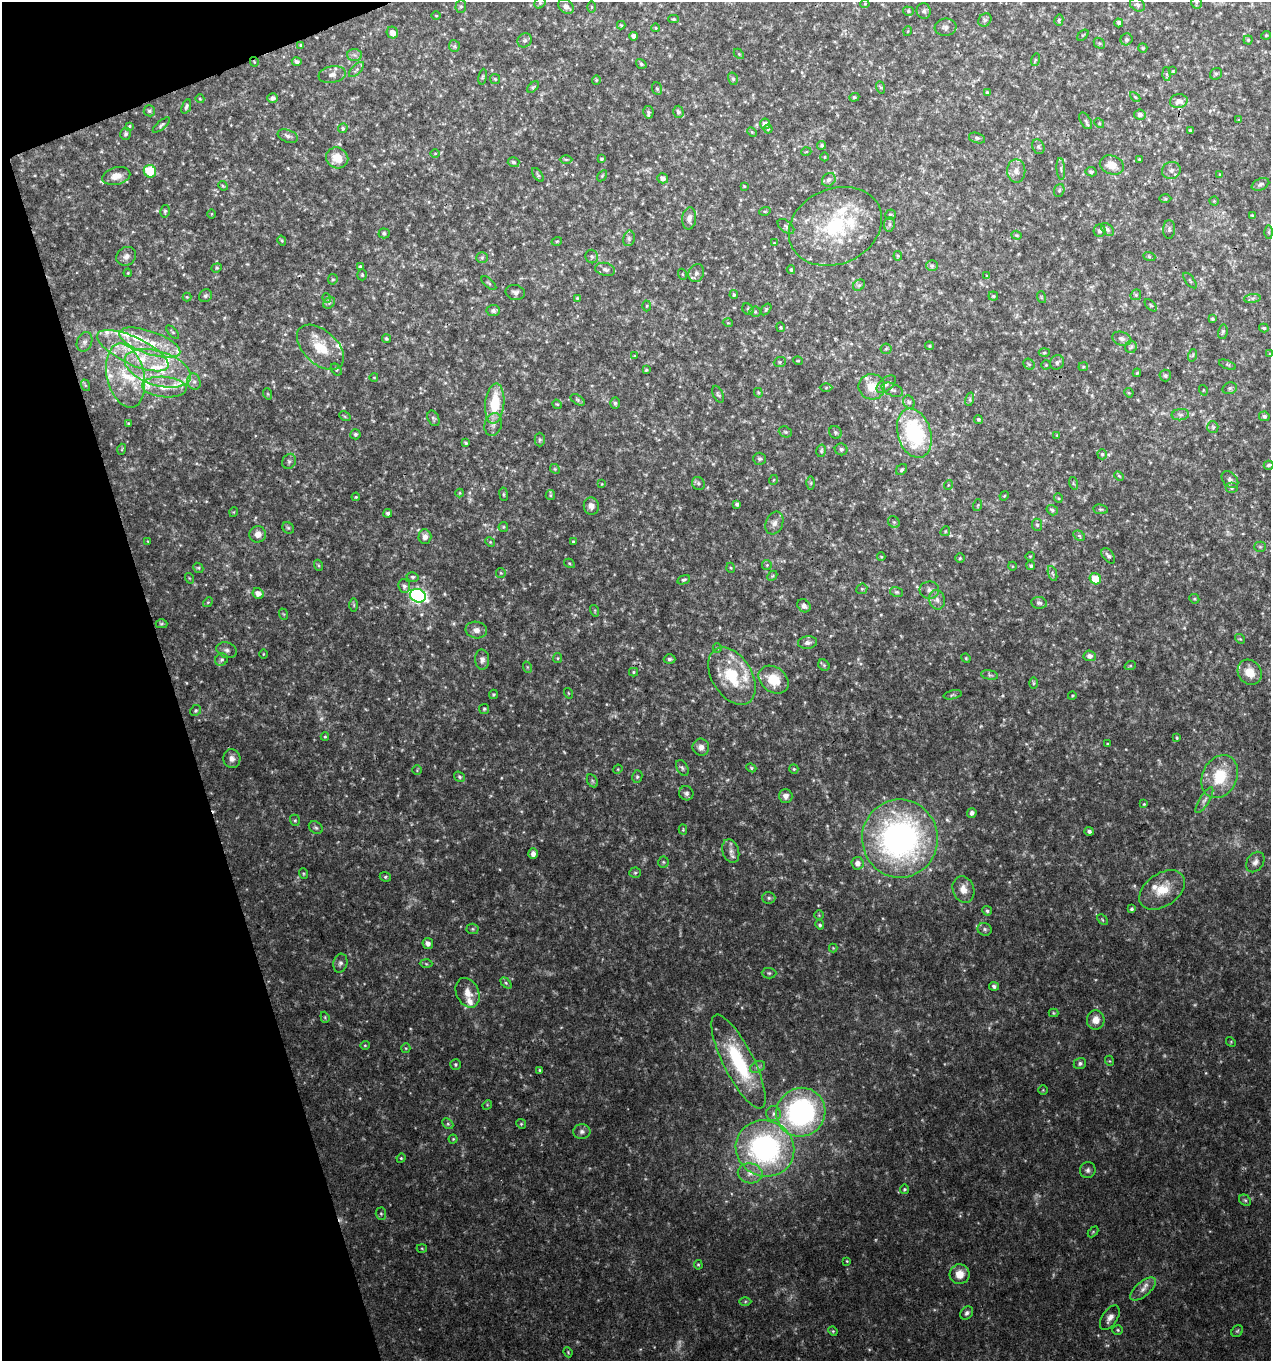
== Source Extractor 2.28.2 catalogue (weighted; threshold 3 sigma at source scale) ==
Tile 5 of 4 x 4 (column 1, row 2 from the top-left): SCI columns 127-1395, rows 2722-4080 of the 5274 x 5444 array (HDU 1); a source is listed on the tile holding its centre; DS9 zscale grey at full resolution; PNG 1273 x 1363 px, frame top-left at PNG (2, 2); each listed source drawn as its Kron ellipse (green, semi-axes under 4 px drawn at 4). Shown black and unused: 15% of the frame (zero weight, under 3 of 4 exposures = <1% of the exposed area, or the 3 px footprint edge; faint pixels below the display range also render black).
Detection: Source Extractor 2.28.2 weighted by HDU 2 'WHT'; one run over the whole footprint, this tile lists its part. Background 0.0305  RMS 0.0038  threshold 0.0171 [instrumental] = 3 sigma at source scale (4.5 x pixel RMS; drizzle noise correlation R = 1.50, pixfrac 1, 0.0396/0.0396 arcsec/px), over >= 5 px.
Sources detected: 453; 12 too faint to see at this stretch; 1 cosmic-ray / hot-pixel residue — neither listed nor drawn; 25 inside a brighter listed object's ellipse — not listed separately; the other 415 listed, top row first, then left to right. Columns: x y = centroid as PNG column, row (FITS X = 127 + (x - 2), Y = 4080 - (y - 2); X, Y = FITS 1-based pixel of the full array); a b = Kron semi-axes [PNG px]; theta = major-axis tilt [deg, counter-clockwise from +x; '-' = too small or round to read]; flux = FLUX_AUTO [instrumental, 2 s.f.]
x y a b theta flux
540 3 6 5 - 0.54
1196 3 6 5 - 0.69
865 4 4 4 - 0.36
1137 5 8 6 -34 1.2
461 6 6 5 - 0.78
566 7 8 6 -36 2
591 7 6 4 -89 0.48
908 11 5 4 - 0.61
924 11 8 7 - 1.2
436 16 5 3 - 0.31
674 19 5 4 - 0.63
985 20 7 6 - 0.84
1059 20 6 4 77 0.57
1119 23 4 4 - 0.98
621 25 4 4 - 0.43
946 27 11 8 6 1.7
656 28 4 3 - 0.34
908 31 5 3 - 0.32
392 33 6 5 - 2.5
1083 35 7 3 44 0.42
1266 35 5 4 - 0.41
634 36 4 4 - 1.5
1126 39 6 5 - 0.98
525 40 7 6 - 0.93
1248 40 4 4 - 0.46
1099 43 6 4 -43 0.64
301 45 3 3 - 0.47
454 46 6 5 - 0.68
1143 48 5 4 - 0.44
739 54 6 4 -45 0.48
354 55 7 6 - 1.3
1035 60 6 4 72 0.47
254 62 5 3 - 0.34
297 62 5 4 - 1.1
641 64 5 4 - 0.59
357 69 9 4 45 1
1173 71 4 4 - 0.33
332 74 13 8 10 2.3
1166 74 6 4 -88 0.61
1216 74 6 5 - 0.71
483 77 8 4 81 0.59
495 79 5 5 - 0.5
733 79 6 5 - 0.69
596 80 5 4 - 0.42
533 87 7 4 45 0.62
880 87 6 4 -70 0.51
657 89 6 5 - 0.61
987 92 4 4 - 0.43
854 97 5 4 - 0.5
1135 97 6 3 -45 0.42
273 98 5 4 - 1.3
200 99 4 4 - 0.42
1179 101 9 7 10 2.6
186 106 8 4 70 0.84
149 111 6 5 - 0.77
648 112 6 5 - 0.7
678 112 6 5 - 1.1
1140 115 5 5 - 1.5
1239 120 4 3 - 0.31
1086 121 9 5 -59 0.92
1099 123 5 4 - 0.46
765 124 5 5 - 1.7
161 125 11 4 41 0.87
129 126 4 3 - 0.36
343 128 5 4 - 0.63
768 129 4 4 - 0.46
1190 130 3 3 - 0.43
752 132 5 4 - 0.43
126 134 6 5 - 0.88
288 136 10 6 -21 1.4
977 138 8 5 -15 0.97
822 145 4 4 - 0.65
1038 147 7 6 - 0.84
806 152 5 3 - 0.29
435 153 5 3 - 0.31
824 157 4 3 - 0.32
337 158 11 10 - 6.6
566 159 6 4 -1 0.49
601 159 3 3 - 0.52
1140 159 3 3 - 0.46
514 162 6 5 - 0.81
1112 165 12 9 -22 4.6
1061 169 11 3 -85 0.84
1171 170 9 8 - 1.7
150 171 6 6 - 12
1016 171 11 9 -90 2.4
1091 172 5 4 - 0.81
1220 174 4 3 - 0.39
538 175 8 4 -54 0.6
116 176 14 8 13 3.3
602 176 6 4 57 0.42
663 178 5 5 - 1.6
829 180 7 6 - 1.3
1260 184 9 5 25 1
223 186 5 4 - 0.43
744 186 4 3 - 0.35
1059 190 7 5 69 0.61
1165 199 6 4 0 0.42
1214 201 4 4 - 0.41
165 211 6 5 - 0.68
765 211 6 3 17 0.4
211 214 4 3 - 0.29
890 215 5 5 - 0.67
1252 216 3 3 - 0.5
689 218 11 7 83 1.9
889 224 7 5 83 0.95
786 226 10 5 -40 0.91
835 226 48 37 24 35
1107 229 8 5 -44 0.96
1169 229 9 6 90 0.95
1100 231 6 6 - 1.2
1269 232 6 4 -89 0.49
384 233 5 5 - 0.82
1017 235 5 4 - 0.47
629 238 8 5 78 0.95
282 241 5 3 - 0.43
557 241 5 3 - 0.38
774 243 3 3 - 0.3
126 256 10 9 - 1.8
898 256 5 4 - 0.41
1149 256 6 4 -20 0.43
592 257 7 6 - 0.86
482 258 6 5 - 0.67
932 266 6 5 - 0.73
360 267 4 3 - 0.78
217 268 5 4 - 0.54
605 269 10 6 -14 1.5
791 270 4 3 - 0.55
128 273 4 3 - 0.34
696 273 9 7 63 1.5
682 274 5 3 - 0.35
362 275 5 4 - 0.53
987 276 4 3 - 0.37
333 279 5 5 - 0.53
1190 280 9 3 -50 0.49
489 283 9 3 -41 0.59
859 285 6 5 - 0.75
515 292 10 7 -12 1.4
734 295 4 4 - 0.54
1136 295 6 5 - 0.53
205 296 7 6 - 0.86
993 296 4 4 - 0.52
187 297 4 4 - 0.4
1041 297 6 3 -71 0.36
327 298 5 3 - 0.4
577 298 3 3 - 0.4
1252 298 8 4 8 0.99
329 303 6 5 - 0.75
1151 305 8 3 -45 0.42
647 306 5 3 - 0.39
748 309 6 5 - 0.67
766 309 7 4 54 0.53
493 311 7 5 4 1.1
755 312 5 5 - 0.59
1212 319 4 4 - 0.52
728 323 5 3 - 0.35
781 327 5 3 - 0.44
1264 328 5 3 - 0.62
173 332 8 4 -45 0.56
1223 332 7 4 79 0.63
386 338 5 4 - 0.62
1122 339 10 6 -19 1.3
84 342 10 7 69 1.3
150 343 32 11 -19 12
929 346 4 3 - 0.48
320 347 28 17 -42 11
1131 347 6 5 - 0.75
886 349 6 5 - 0.62
133 351 39 13 -25 17
1044 352 5 3 - 0.47
1270 354 4 3 - 0.33
1193 355 6 4 71 0.52
634 356 4 2 - 0.28
798 361 5 3 - 0.33
780 362 6 5 - 0.58
1057 362 7 6 - 0.95
1029 364 6 5 - 0.63
1046 365 4 4 - 0.38
1227 365 9 3 -21 0.47
1083 367 4 4 - 0.42
158 368 34 17 -17 18
336 370 6 4 -52 0.63
646 370 3 3 - 0.49
1137 373 4 3 - 0.42
126 376 32 18 -77 15
1165 376 6 5 - 0.85
374 377 4 2 - 0.25
194 382 8 6 -75 1.4
886 384 11 6 42 1.6
85 385 6 3 -71 0.42
164 387 22 10 -5 6.1
872 387 13 12 - 5.9
826 388 6 4 1 0.46
1230 388 7 5 15 0.79
892 390 11 6 -22 1.3
1203 390 5 3 - 0.33
758 393 5 4 - 0.41
1129 393 5 4 - 0.37
268 394 6 3 -71 0.39
718 394 9 5 -64 0.73
970 399 7 4 73 0.67
578 400 8 4 -32 0.7
909 402 7 5 -62 0.82
615 403 5 4 - 0.71
495 404 20 9 84 14
557 404 5 4 - 0.43
1180 415 9 5 6 1.2
345 416 6 4 -30 0.51
1264 416 5 5 - 0.91
433 418 8 5 -64 0.77
978 419 4 4 - 0.56
128 423 3 3 - 0.37
493 424 11 8 75 2.1
1213 427 6 5 - 0.74
785 432 7 5 -21 0.66
835 432 7 6 - 0.72
914 433 25 16 -74 37
355 434 5 5 - 0.71
1057 435 4 3 - 0.37
540 440 7 5 -90 0.66
466 443 4 3 - 0.5
122 449 5 3 - 0.32
841 449 6 6 - 0.92
821 451 6 4 76 0.56
1102 454 5 4 - 0.6
759 459 6 6 - 0.8
289 461 8 6 58 1
1269 465 5 4 - 0.72
555 469 5 4 - 0.54
902 470 6 5 - 0.77
1119 476 5 3 - 0.44
773 480 5 3 - 0.29
1230 480 10 7 -47 1.4
698 483 7 6 - 0.92
811 483 6 4 89 0.63
1073 483 6 4 -72 0.58
602 484 4 4 - 0.31
948 485 5 3 - 0.34
1232 488 6 5 - 0.78
460 493 4 4 - 0.39
504 494 7 3 -82 0.44
550 495 5 4 - 0.5
1004 496 5 4 - 0.37
356 497 4 3 - 0.38
1058 498 5 3 - 0.37
737 504 4 4 - 0.85
978 505 6 3 71 0.43
591 506 8 7 - 2
1100 509 7 4 -7 0.67
1052 510 6 4 -35 0.74
234 512 5 3 - 0.28
388 513 4 4 - 0.95
894 522 6 5 - 0.68
774 523 12 8 69 2.2
1037 525 6 5 - 0.66
503 527 5 4 - 0.44
288 528 6 5 - 0.65
945 531 5 4 - 0.5
258 534 8 8 - 2.6
1079 536 6 4 -31 0.67
425 537 7 6 - 2
148 541 4 3 - 0.3
490 542 5 4 - 0.45
573 542 4 3 - 0.34
1260 547 5 5 - 0.57
1030 556 4 4 - 0.39
1108 556 9 5 -53 1.1
881 557 4 4 - 0.34
960 558 5 4 - 0.54
569 563 5 3 - 0.43
318 565 5 3 - 0.42
767 565 5 5 - 0.47
1012 566 4 3 - 0.32
1031 566 4 4 - 0.71
198 568 5 4 - 0.52
731 568 5 3 - 0.34
501 573 5 4 - 0.46
1052 573 8 3 -71 0.64
772 576 6 4 44 0.52
413 577 6 4 -14 0.75
189 578 5 3 - 0.32
1095 579 6 5 - 8.6
684 580 6 4 23 0.62
404 586 7 6 - 1.2
862 589 6 5 - 0.54
929 590 10 8 -3 1.7
897 592 6 5 - 0.61
258 593 6 5 - 2.5
418 596 8 6 -24 110
1194 599 5 4 - 0.46
937 600 10 7 -76 1.8
208 602 5 4 - 0.44
1039 603 8 5 -8 0.98
354 605 6 4 -90 0.53
804 606 7 6 - 1.3
595 611 6 3 -73 0.37
283 614 6 3 -70 0.43
161 624 6 4 0 0.54
476 630 11 8 -10 2.2
1240 639 5 4 - 0.45
808 643 9 6 7 1.3
717 648 5 4 - 0.42
227 650 10 7 -18 1.4
263 654 5 3 - 0.32
1090 656 6 5 - 1.6
558 658 5 4 - 0.45
966 658 5 4 - 0.41
669 659 6 5 - 0.91
221 660 7 6 - 0.91
482 660 10 7 -89 1.5
824 665 6 5 - 0.61
1130 666 6 3 18 0.36
527 667 6 3 -71 0.38
633 672 4 4 - 0.46
1250 672 13 11 -54 6.1
990 675 9 4 -11 0.81
732 676 31 20 -58 18
774 680 16 12 -36 9.7
1033 683 6 4 90 0.45
568 693 5 3 - 0.32
493 694 5 4 - 0.5
953 695 9 4 12 0.71
1072 696 4 3 - 0.39
484 709 5 5 - 0.57
196 710 5 5 - 0.68
325 737 4 4 - 0.41
1177 738 4 3 - 0.47
1107 744 4 3 - 0.37
701 747 8 8 - 2.2
232 758 9 8 - 2
682 768 8 5 -61 0.89
751 768 5 4 - 0.51
618 769 5 3 - 0.34
794 769 5 4 - 0.48
417 770 5 4 - 0.42
460 777 6 5 - 0.71
637 777 6 5 - 0.71
1220 777 22 17 64 14
592 781 7 5 -60 0.67
686 793 7 7 - 1.2
786 796 7 7 - 1.6
1204 800 15 5 58 1.5
1144 804 4 4 - 0.4
972 813 5 4 - 1.3
295 820 6 5 - 0.6
316 828 7 6 - 0.86
683 830 5 4 - 0.39
1089 831 4 4 - 0.99
900 838 39 38 - 120
731 851 12 8 -72 2.2
533 854 5 4 - 1.5
663 862 5 5 - 0.55
1255 862 11 8 55 1.8
857 863 6 6 - 2.4
635 873 5 5 - 0.61
303 874 5 3 - 0.44
385 877 6 4 -21 0.64
963 889 14 10 -71 3.6
1162 890 25 16 35 9
769 898 6 6 - 0.84
1132 909 4 4 - 0.71
987 911 5 4 - 0.71
819 915 4 4 - 0.42
1102 920 6 4 -46 0.46
820 925 5 4 - 0.73
473 929 6 5 - 0.61
985 929 7 6 - 0.92
428 943 6 5 - 1.8
833 948 4 4 - 0.35
340 963 9 7 75 1.4
426 964 6 4 -2 0.5
769 973 7 5 0 0.71
506 983 6 4 -45 0.63
994 986 5 4 - 0.9
468 993 15 11 -64 4.4
1053 1013 5 4 - 0.42
325 1017 6 4 -71 0.46
1096 1020 9 9 - 3.3
1231 1042 5 4 - 0.42
365 1045 4 4 - 0.44
406 1048 5 4 - 0.42
738 1061 52 15 -63 30
1110 1061 5 3 - 0.36
455 1064 5 5 - 0.7
1080 1064 6 5 - 0.86
758 1067 8 5 27 1
540 1070 3 3 - 0.42
1043 1090 5 4 - 0.4
487 1105 5 4 - 0.41
801 1112 25 24 - 77
773 1114 7 7 - 1.4
448 1124 6 4 -44 0.73
521 1124 5 4 - 0.47
582 1131 8 7 - 1.5
453 1139 4 4 - 0.41
765 1148 29 28 - 81
401 1158 4 4 - 0.43
1088 1170 8 8 - 1.2
750 1173 12 10 -11 3.7
904 1189 5 4 - 0.66
1245 1200 6 5 - 0.72
381 1214 6 5 - 0.71
1093 1232 6 4 46 0.43
422 1248 5 3 - 0.37
847 1261 3 3 - 0.32
698 1265 5 4 - 0.46
960 1274 10 10 - 4.9
1143 1289 15 7 41 2.9
745 1301 6 4 1 0.55
967 1313 7 5 48 1
1110 1318 14 7 57 2.4
1118 1330 5 4 - 0.53
833 1331 5 4 - 0.47
1237 1331 6 5 - 0.58
568 1352 5 3 - 0.38
Overlapping masked pixels (flux is a lower limit): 1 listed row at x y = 254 62
Isophote crosses this tile's border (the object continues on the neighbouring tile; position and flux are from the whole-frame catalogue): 1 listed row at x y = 1270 354
Unlisted compact peaks at least as high as the median listed source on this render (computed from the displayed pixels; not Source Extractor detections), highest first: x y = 889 885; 453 901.